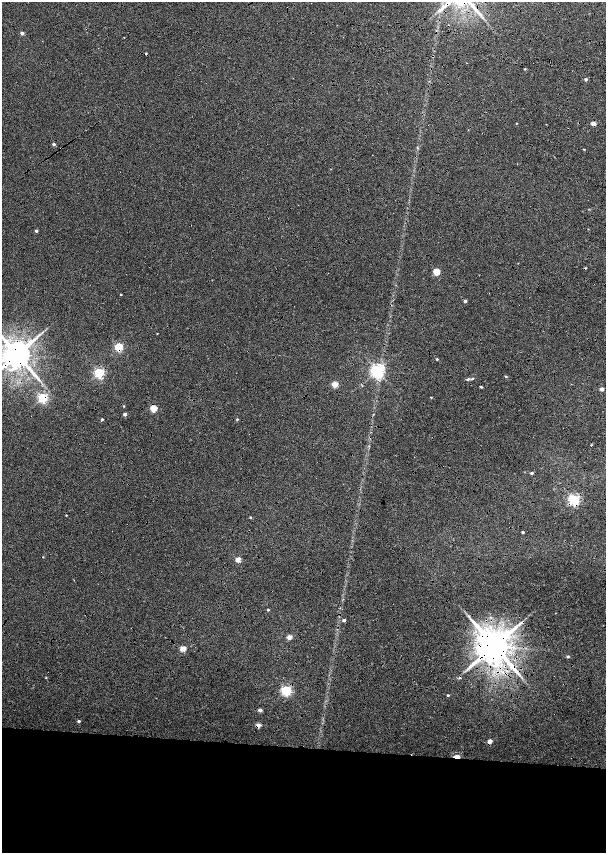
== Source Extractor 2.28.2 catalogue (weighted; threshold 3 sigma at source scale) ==
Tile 14 of 4 x 4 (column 2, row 4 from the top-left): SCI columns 1658-2864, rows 19-1720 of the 5779 x 6834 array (HDU 1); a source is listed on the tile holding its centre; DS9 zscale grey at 2 x 2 block average (1 PNG px = mean of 2 x 2 image px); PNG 608 x 855 px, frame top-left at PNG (2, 2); no overlay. Shown black and unused: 17% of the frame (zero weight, under 6 of 12 exposures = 9% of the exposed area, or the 3 px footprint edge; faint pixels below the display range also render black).
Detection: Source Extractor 2.28.2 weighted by HDU 2 'WHT'; one run over the whole footprint, this tile lists its part. Background 0.0309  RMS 0.0029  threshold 0.012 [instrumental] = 3 sigma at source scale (4.09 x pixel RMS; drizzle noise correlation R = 1.36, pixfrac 0.8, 0.0396/0.0396 arcsec/px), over >= 5 px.
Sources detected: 60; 6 cosmic-ray / hot-pixel residue — not listed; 1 inside a brighter listed object's ellipse — not listed separately; the other 53 listed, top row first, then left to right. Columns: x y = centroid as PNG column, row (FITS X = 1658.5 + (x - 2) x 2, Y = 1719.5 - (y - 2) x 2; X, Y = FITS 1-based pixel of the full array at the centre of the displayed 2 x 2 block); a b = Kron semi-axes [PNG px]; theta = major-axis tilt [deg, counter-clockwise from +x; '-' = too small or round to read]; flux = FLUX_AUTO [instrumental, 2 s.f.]
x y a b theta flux
443 7 9 5 27 3.5
22 33 2 2 - 3.4
525 69 3 2 - 0.5
586 79 2 2 - 1.4
517 123 2 2 - 0.33
593 124 3 2 - 7.1
54 144 3 2 - 1.6
584 149 3 2 - 0.4
36 231 2 2 - 1.7
436 272 3 3 - 20
121 295 2 2 - 0.59
465 301 2 2 - 1.9
157 333 2 2 - 0.34
119 347 3 3 - 43
17 354 7 7 - 1600
437 359 2 2 - 0.99
377 371 4 4 - 190
99 373 3 3 - 79
506 376 3 2 - 0.68
39 379 4 3 - 0.83
468 379 4 3 - 0.91
472 379 5 2 - 0.71
335 384 3 3 - 13
481 387 3 2 - 0.69
602 389 2 2 - 4.8
431 397 2 2 - 0.47
43 398 3 3 - 89
153 408 3 3 - 21
125 414 2 2 - 3.2
102 419 2 2 - 1.1
237 419 3 3 - 0.72
591 445 3 2 - 0.34
532 473 2 2 - 1.9
574 500 4 3 - 110
250 517 3 2 - 0.6
523 532 2 2 - 1.2
238 560 3 2 - 10
268 610 3 2 - 0.7
555 613 3 2 - 0.21
468 616 3 2 - 0.57
344 620 3 2 - 1.7
289 637 3 3 - 8.4
494 646 8 8 - 2600
183 649 3 3 - 12
568 656 3 3 - 1.2
46 677 3 2 - 0.43
286 690 3 3 - 89
448 695 2 2 - 0.83
260 710 2 2 - 3.7
79 721 2 2 - 1.5
258 725 3 2 - 7.6
490 741 3 2 - 7
456 757 6 3 -4 8.1
Overlapping masked pixels (flux is a lower limit): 9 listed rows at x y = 443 7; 119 347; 17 354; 43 398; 574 500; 494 646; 258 725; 490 741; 456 757
Isophote crosses this tile's border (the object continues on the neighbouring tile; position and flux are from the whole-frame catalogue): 1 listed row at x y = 17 354